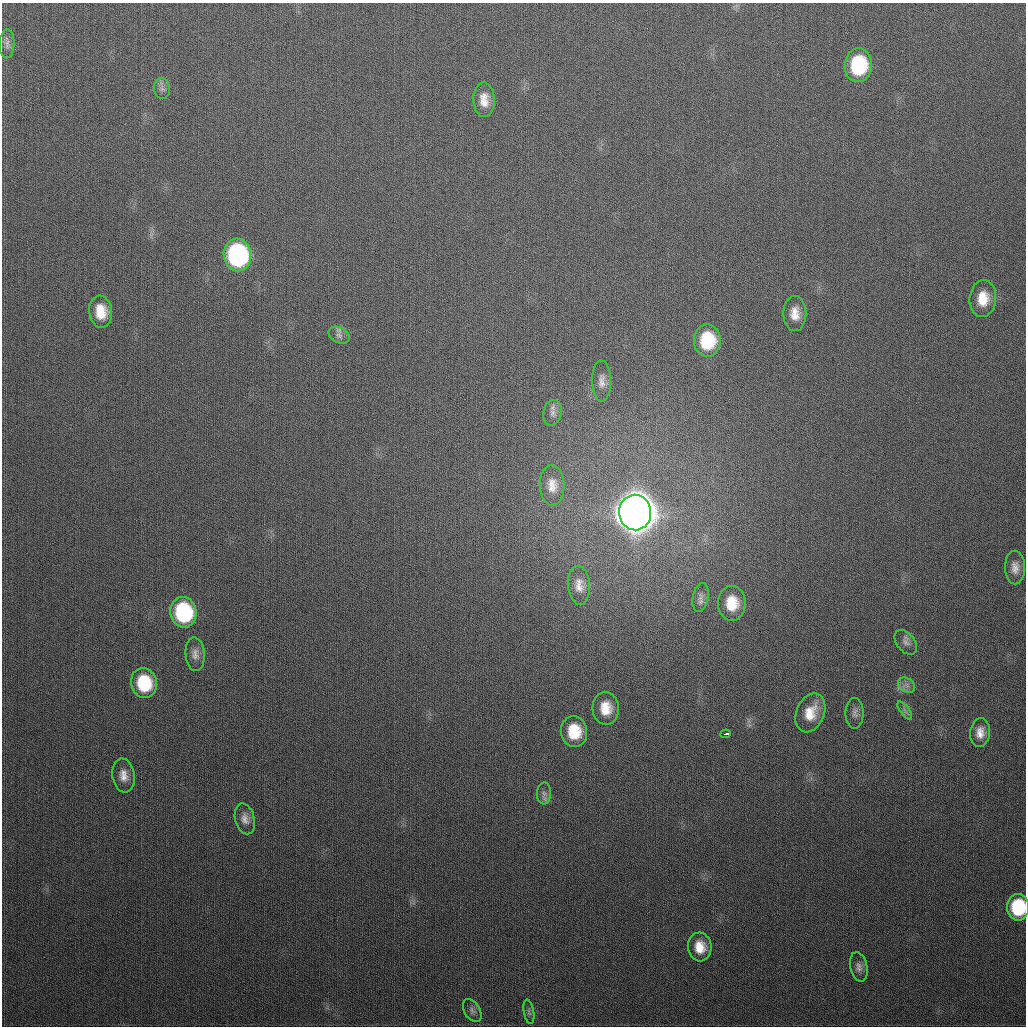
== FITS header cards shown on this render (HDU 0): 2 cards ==
NAXIS1  =                 1024
NAXIS2  =                 1024

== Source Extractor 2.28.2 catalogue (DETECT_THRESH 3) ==
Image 1024 x 1024 px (HDU 0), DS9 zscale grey, 1 PNG px = 1 image px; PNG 1028 x 1028 px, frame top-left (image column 1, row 1024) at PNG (2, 3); each listed source drawn as its Kron ellipse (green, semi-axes under 4 px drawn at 4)
Background 304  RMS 12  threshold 35.9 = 3 sigma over >= 5 px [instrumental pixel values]
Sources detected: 38; all 38 listed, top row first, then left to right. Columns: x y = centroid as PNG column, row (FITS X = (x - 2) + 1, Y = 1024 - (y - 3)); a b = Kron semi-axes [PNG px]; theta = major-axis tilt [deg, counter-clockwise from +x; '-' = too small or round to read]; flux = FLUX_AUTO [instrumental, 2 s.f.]
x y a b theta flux
7 44 14 7 88 4.2e+03
858 65 17 13 85 6.3e+04
162 88 10 8 -82 3.9e+03
484 100 17 10 -88 1.1e+04
237 255 16 13 -82 1.6e+05
983 299 18 13 84 1.8e+04
101 312 16 11 -82 1.8e+04
795 314 17 11 -90 1.1e+04
339 335 11 7 -28 3.6e+03
707 340 16 13 -89 4.2e+04
602 381 20 9 -89 6.8e+03
552 413 13 9 79 5.3e+03
552 485 20 12 -88 1.1e+04
635 512 18 16 -88 3.5e+06
1015 568 17 10 -89 7.2e+03
579 585 19 11 -85 8.9e+03
700 598 14 8 80 4.7e+03
732 603 17 14 -89 2.2e+04
183 612 15 13 -79 8.7e+04
906 642 14 9 -50 4.7e+03
195 654 17 9 -86 5.8e+03
144 683 15 13 -76 4.2e+04
907 685 9 7 -36 3.8e+03
606 708 16 13 -86 1.7e+04
905 710 10 4 -55 2.7e+03
810 713 20 14 67 1.8e+04
855 713 15 9 90 4.8e+03
574 731 15 13 -83 2.8e+04
980 733 14 10 84 8.5e+03
726 734 5 3 - 5.5e+03
123 775 17 11 -81 8.5e+03
544 793 11 7 89 3.5e+03
245 819 16 9 -76 6.3e+03
1018 907 13 11 -90 4.9e+04
700 947 14 12 -85 1.5e+04
859 967 15 8 -76 4.7e+03
472 1011 12 7 -59 3.5e+03
529 1012 12 5 -79 2.5e+03
At the frame edge (FLAGS 8, measured only in part): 1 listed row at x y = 1018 907